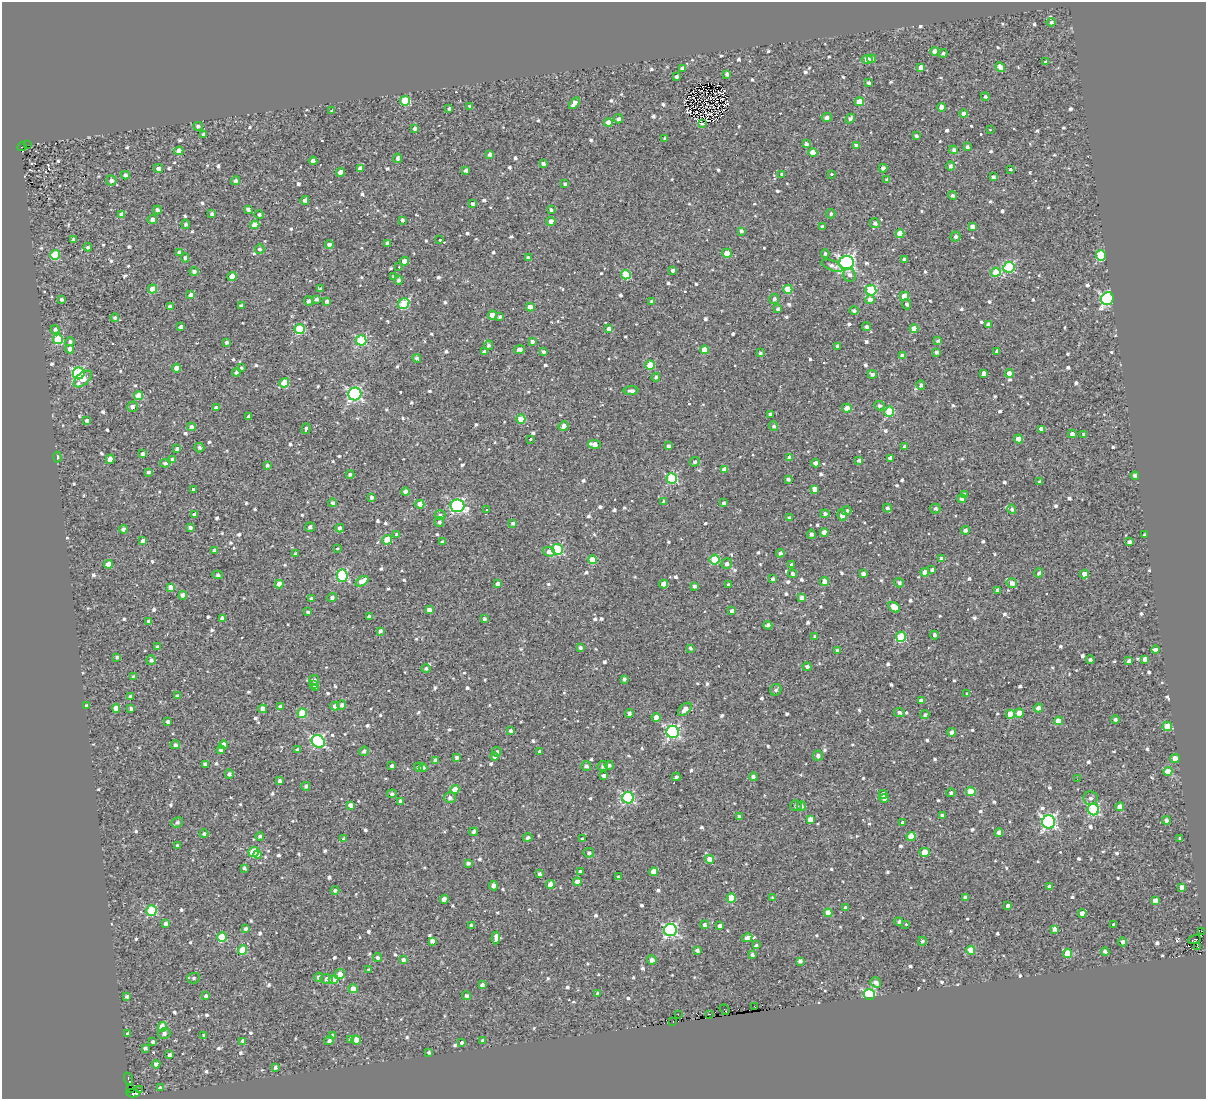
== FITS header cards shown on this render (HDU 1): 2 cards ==
NAXIS1  =                 1204
NAXIS2  =                 1097

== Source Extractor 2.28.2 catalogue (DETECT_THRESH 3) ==
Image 1204 x 1097 px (HDU 1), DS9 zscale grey, 1 PNG px = 1 image px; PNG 1208 x 1101 px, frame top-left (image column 1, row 1097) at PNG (2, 2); each listed source drawn as its Kron ellipse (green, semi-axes under 4 px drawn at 4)
Background 0.373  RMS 1.4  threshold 4.25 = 3 sigma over >= 5 px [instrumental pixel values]
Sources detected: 958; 4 with non-positive FLUX_AUTO (blend fragments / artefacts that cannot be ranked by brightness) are neither listed nor drawn; of the other 954, the 500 brightest by FLUX_AUTO listed and drawn (454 fainter detections omitted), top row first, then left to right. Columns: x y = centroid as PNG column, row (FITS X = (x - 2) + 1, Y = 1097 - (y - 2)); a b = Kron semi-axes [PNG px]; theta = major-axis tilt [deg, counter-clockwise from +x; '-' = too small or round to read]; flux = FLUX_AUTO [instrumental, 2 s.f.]
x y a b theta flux
1051 22 4 4 - 220
935 52 4 4 - 710
943 53 4 4 - 220
867 59 5 4 - 1500
872 59 4 4 - 330
1046 62 4 3 - 220
921 67 4 4 - 770
1000 67 5 4 - 790
682 68 4 4 - 240
727 74 4 3 - 270
676 77 3 3 - 230
869 83 4 3 - 250
985 97 4 4 - 220
405 101 5 4 - 4200
859 102 4 4 - 1900
574 103 7 4 49 890
470 107 4 3 - 240
941 107 4 4 - 670
449 109 4 3 - 260
332 111 3 3 - 220
964 114 4 4 - 530
827 117 5 4 - 460
850 118 5 4 - 270
618 119 5 4 - 320
608 123 4 4 - 1700
702 123 4 3 - 310
198 126 5 4 - 240
415 128 4 3 - 290
990 130 3 3 - 290
204 134 4 3 - 240
916 136 4 3 - 220
665 138 4 3 - 230
806 144 4 4 - 270
27 145 2 2 - 230
856 146 4 3 - 500
22 147 5 3 - 470
967 147 4 3 - 240
954 150 4 4 - 240
179 151 4 4 - 1000
813 153 4 4 - 1400
490 154 4 3 - 300
398 158 5 4 - 310
313 161 4 4 - 700
543 164 4 3 - 300
951 166 5 4 - 240
158 168 5 4 - 520
360 168 4 4 - 570
883 168 4 4 - 360
1010 169 3 3 - 820
466 170 4 4 - 270
341 172 4 4 - 1100
782 174 3 3 - 250
831 174 3 3 - 1200
125 175 4 4 - 320
993 177 4 3 - 240
111 180 5 5 - 380
887 180 4 4 - 250
235 181 4 4 - 270
565 184 4 3 - 240
952 195 4 4 - 250
305 200 4 4 - 290
473 204 3 3 - 230
248 209 4 3 - 240
157 210 4 4 - 310
551 210 3 3 - 220
122 214 4 4 - 470
212 214 3 3 - 250
831 214 4 4 - 220
259 215 5 4 - 250
152 220 5 4 - 490
402 220 3 3 - 220
551 221 4 4 - 470
875 223 5 4 - 340
186 224 4 4 - 240
255 225 4 4 - 1700
972 226 4 3 - 610
823 227 3 3 - 290
741 231 4 3 - 260
900 234 4 4 - 2100
955 236 5 5 - 280
73 240 3 3 - 270
440 240 3 3 - 1300
387 243 4 3 - 250
329 245 4 4 - 410
88 247 4 3 - 220
260 249 5 4 - 220
179 253 4 4 - 560
727 253 5 4 - 880
825 254 4 4 - 220
55 255 5 4 - 3400
1101 256 5 5 - 7300
185 258 5 4 - 230
528 258 4 3 - 240
904 259 4 3 - 220
404 261 4 4 - 630
846 263 7 7 - 24000
832 266 11 5 -21 470
399 267 3 2 - 340
1009 267 6 5 - 7600
673 270 4 3 - 250
194 272 4 4 - 320
996 272 5 4 - 2500
626 275 5 4 - 4800
849 275 7 6 - 390
232 277 4 4 - 1500
394 277 3 3 - 260
398 280 4 4 - 250
152 289 5 4 - 1300
321 289 3 3 - 240
788 289 4 4 - 1900
871 290 5 5 - 7000
191 295 4 4 - 700
904 296 4 4 - 1500
61 299 3 3 - 220
316 299 4 3 - 230
774 299 5 5 - 290
870 299 5 4 - 610
1107 299 6 6 - 20000
308 301 5 4 - 330
327 301 4 4 - 350
652 301 3 3 - 240
404 304 6 5 - 4200
907 304 5 4 - 260
241 306 3 3 - 250
170 307 4 4 - 550
530 307 4 4 - 1000
778 309 4 3 - 250
854 311 5 4 - 230
492 315 4 4 - 1400
500 317 4 3 - 260
115 318 4 4 - 230
988 325 4 4 - 250
181 327 4 3 - 270
866 327 4 4 - 300
55 329 4 4 - 270
300 329 5 5 - 6400
608 329 4 3 - 350
914 329 4 4 - 1300
58 339 5 5 - 4900
361 340 5 5 - 8500
532 341 4 4 - 270
938 341 4 4 - 220
70 342 5 4 - 230
227 342 4 4 - 230
488 345 5 4 - 240
838 346 4 3 - 260
70 349 4 4 - 660
520 349 5 4 - 420
704 350 4 4 - 1400
997 351 4 3 - 240
484 352 4 3 - 220
543 352 4 4 - 230
936 352 4 4 - 260
760 353 4 3 - 210
903 356 4 4 - 620
417 358 4 3 - 240
650 365 4 4 - 2400
176 368 4 4 - 930
241 368 4 3 - 240
236 372 4 4 - 230
79 373 6 5 - 12000
984 373 4 4 - 470
1009 373 4 4 - 840
872 374 5 4 - 270
656 377 4 4 - 250
83 379 11 5 41 1400
284 383 5 4 - 2800
921 385 5 4 - 250
631 391 7 4 1 370
355 394 6 6 - 18000
139 396 4 4 - 1700
879 406 5 4 - 260
132 407 5 5 - 340
216 408 4 3 - 320
847 408 5 4 - 670
889 411 5 5 - 4400
770 414 4 3 - 260
249 416 4 3 - 260
521 419 4 4 - 2000
87 421 4 3 - 290
564 426 5 4 - 600
774 426 5 4 - 210
192 427 4 4 - 640
306 429 5 3 - 240
1041 429 4 4 - 530
1072 434 4 4 - 510
1084 434 4 3 - 260
530 439 3 3 - 500
1019 439 4 4 - 1400
594 444 6 4 -9 820
669 446 3 3 - 270
905 447 4 3 - 470
199 448 5 4 - 290
177 449 4 3 - 250
142 454 4 3 - 260
57 457 5 4 - 230
790 458 4 4 - 570
890 458 4 4 - 440
110 459 5 4 - 830
173 460 4 4 - 750
859 460 3 3 - 240
695 462 5 4 - 230
165 463 5 4 - 240
816 463 4 4 - 650
267 465 3 3 - 230
724 469 4 4 - 510
149 472 4 4 - 230
350 474 4 3 - 220
1135 476 4 3 - 360
672 478 5 5 - 7900
788 479 3 3 - 220
1039 482 3 3 - 240
193 489 3 3 - 2500
814 489 4 4 - 780
405 492 4 4 - 500
964 495 4 3 - 250
372 497 4 3 - 250
962 499 4 4 - 410
663 502 4 4 - 250
333 503 4 4 - 270
723 503 4 3 - 240
420 504 4 4 - 1100
457 506 7 6 - 16000
887 508 4 4 - 260
935 508 5 5 - 250
1012 509 5 4 - 220
487 510 3 3 - 230
847 511 5 4 - 260
825 514 4 4 - 280
194 515 4 3 - 440
440 515 5 5 - 220
842 515 6 4 -83 560
789 518 4 3 - 290
439 522 5 4 - 230
513 523 4 4 - 230
190 527 4 3 - 250
310 527 5 4 - 280
340 528 4 4 - 330
123 529 4 3 - 280
965 530 4 4 - 350
824 532 4 4 - 700
397 534 4 4 - 250
811 534 4 4 - 290
1144 535 4 3 - 220
387 540 4 4 - 2500
143 541 4 4 - 530
443 542 3 3 - 290
1129 542 4 4 - 340
337 548 3 3 - 860
557 549 5 5 - 7400
215 550 4 3 - 330
549 552 6 4 -18 500
780 553 4 4 - 330
296 554 3 3 - 230
715 559 5 5 - 4200
942 559 4 4 - 620
592 560 4 4 - 1900
108 564 4 4 - 710
727 564 5 5 - 330
792 565 3 3 - 240
932 570 3 3 - 220
925 572 4 4 - 950
1039 573 5 4 - 280
792 574 4 4 - 250
863 574 4 3 - 280
1084 574 4 4 - 870
218 575 5 4 - 250
342 576 6 5 - 8700
773 579 4 3 - 310
362 581 7 4 31 1200
825 581 4 4 - 970
498 583 4 3 - 280
899 583 5 4 - 230
1012 583 5 5 - 500
279 584 4 4 - 1200
664 584 4 4 - 1100
728 585 3 3 - 220
694 586 3 3 - 240
171 587 4 4 - 770
998 590 4 4 - 350
183 595 4 4 - 630
332 598 4 4 - 250
802 598 4 4 - 690
311 599 4 3 - 230
894 607 6 4 -34 1300
429 610 4 4 - 750
732 611 3 3 - 280
308 612 3 3 - 220
369 617 4 4 - 450
223 618 4 4 - 660
485 619 4 4 - 230
149 621 4 3 - 250
768 625 4 3 - 280
380 631 4 3 - 220
934 635 4 4 - 220
815 636 4 4 - 250
901 637 5 5 - 4700
157 647 4 3 - 230
580 647 3 3 - 240
690 648 4 3 - 250
1156 649 4 4 - 260
837 650 4 3 - 240
117 657 4 3 - 230
1145 659 4 4 - 320
151 660 5 4 - 260
1090 660 4 3 - 240
1129 661 4 4 - 330
807 667 4 4 - 310
426 669 4 4 - 230
134 677 4 4 - 370
624 679 4 3 - 220
314 680 5 5 - 310
313 685 4 3 - 650
315 687 4 3 - 530
776 690 6 5 - 240
967 693 3 3 - 380
131 696 4 3 - 390
177 696 4 3 - 240
921 701 4 4 - 480
87 705 3 3 - 220
342 705 4 4 - 320
335 706 4 4 - 470
280 707 3 3 - 500
116 708 4 4 - 1200
131 708 3 3 - 220
1038 708 5 4 - 530
263 709 4 4 - 940
685 709 8 5 41 740
899 712 5 5 - 280
302 713 5 4 - 3100
1019 713 4 4 - 830
629 714 4 4 - 370
1010 714 4 4 - 1800
925 715 4 4 - 290
656 717 4 4 - 870
1115 719 4 4 - 290
168 721 3 3 - 220
1059 721 4 4 - 1400
1167 726 5 4 - 3100
510 731 4 3 - 230
673 732 6 6 - 17000
952 732 4 4 - 360
318 741 7 6 - 13000
175 745 5 4 - 250
224 745 4 4 - 970
221 750 4 3 - 280
297 750 4 3 - 270
364 751 5 4 - 240
540 751 3 3 - 210
497 752 5 4 - 240
818 756 5 5 - 350
494 757 4 4 - 260
456 758 3 3 - 210
1175 759 4 4 - 1000
435 760 4 4 - 530
205 764 4 3 - 320
609 765 4 4 - 250
392 766 4 3 - 260
586 766 5 4 - 290
603 766 5 5 - 300
419 767 4 4 - 270
423 768 4 4 - 370
1168 771 4 4 - 1800
229 774 4 4 - 280
604 776 4 4 - 380
676 777 4 3 - 250
753 777 4 4 - 280
1077 779 2 2 - 650
280 781 4 3 - 310
306 786 4 4 - 230
455 789 4 4 - 1000
971 792 4 4 - 1800
951 793 4 4 - 230
392 794 4 4 - 240
883 794 4 4 - 530
450 798 6 5 - 300
628 798 6 5 - 11000
884 798 4 4 - 250
1090 798 7 6 - 310
400 801 4 3 - 250
350 805 4 4 - 430
796 806 5 5 - 240
801 806 5 4 - 320
1120 806 4 4 - 600
1093 810 6 5 - 9500
942 815 4 3 - 220
739 817 3 3 - 250
810 819 4 4 - 770
1166 820 4 3 - 360
177 822 6 5 - 230
902 822 3 3 - 420
1049 822 6 6 - 21000
474 832 4 4 - 230
999 833 4 4 - 630
204 834 4 4 - 230
260 836 4 4 - 260
911 836 4 4 - 1800
528 837 5 4 - 270
1180 838 4 3 - 220
344 839 3 3 - 230
582 839 3 3 - 240
177 846 3 3 - 240
254 852 5 5 - 4300
924 852 5 4 - 1300
589 853 5 4 - 250
258 855 4 4 - 850
710 859 4 4 - 1200
468 863 4 3 - 270
244 868 4 3 - 240
580 871 4 4 - 250
654 872 4 4 - 1400
539 874 4 3 - 230
619 877 4 3 - 230
577 882 4 4 - 810
550 885 4 4 - 870
493 886 4 4 - 370
1050 886 4 3 - 300
1181 887 4 3 - 400
335 890 4 4 - 220
731 898 4 4 - 1900
773 898 4 3 - 270
966 898 4 4 - 630
444 899 4 4 - 590
1155 901 4 4 - 990
1008 906 3 3 - 240
846 907 4 4 - 220
151 910 5 5 - 6900
828 913 4 4 - 1400
1082 913 4 4 - 770
899 921 4 4 - 250
166 924 4 4 - 590
906 924 3 2 - 290
471 925 4 3 - 220
705 925 4 4 - 260
1114 925 3 3 - 900
720 926 4 4 - 530
246 929 4 4 - 260
1054 929 4 4 - 470
670 930 6 6 - 18000
1202 931 3 2 - 2900
222 937 5 4 - 3400
496 938 6 3 85 2900
747 938 5 4 - 840
1194 940 6 3 17 290
432 941 4 4 - 410
922 941 4 4 - 230
1123 942 4 4 - 290
756 945 3 3 - 760
1198 946 3 2 - 280
242 950 4 4 - 2800
697 950 4 4 - 290
971 950 4 4 - 1800
1105 952 4 3 - 260
1068 953 4 4 - 2000
752 954 4 3 - 220
378 958 4 4 - 230
403 960 4 3 - 300
652 960 5 4 - 490
800 961 4 4 - 260
369 970 4 3 - 230
340 974 5 5 - 810
319 977 4 4 - 290
194 978 6 5 - 240
326 979 6 4 0 320
333 979 5 4 - 2100
876 982 6 4 -37 410
482 985 4 4 - 230
353 989 4 4 - 1800
598 994 4 4 - 320
869 994 5 5 - 13000
205 996 3 3 - 250
467 996 4 4 - 260
127 997 4 3 - 250
755 1007 3 2 - 450
724 1009 6 2 -51 480
678 1014 2 2 - 1500
709 1014 4 2 - 2500
673 1022 3 2 - 420
162 1027 4 4 - 1700
128 1033 3 3 - 230
164 1034 6 5 - 300
204 1036 4 4 - 300
333 1036 4 3 - 280
350 1039 4 3 - 240
356 1040 4 4 - 1500
243 1041 4 3 - 340
329 1041 4 4 - 270
483 1041 4 4 - 250
153 1042 3 3 - 230
462 1043 3 3 - 2200
145 1048 3 3 - 300
429 1052 4 3 - 220
169 1055 4 3 - 330
156 1064 4 4 - 390
275 1067 4 3 - 220
128 1079 6 3 -72 310
160 1088 4 4 - 240
130 1089 3 2 - 340
140 1090 3 2 - 210
133 1093 7 4 -4 1500
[454 fainter detections neither listed nor drawn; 4 non-positive-flux detections neither listed nor drawn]